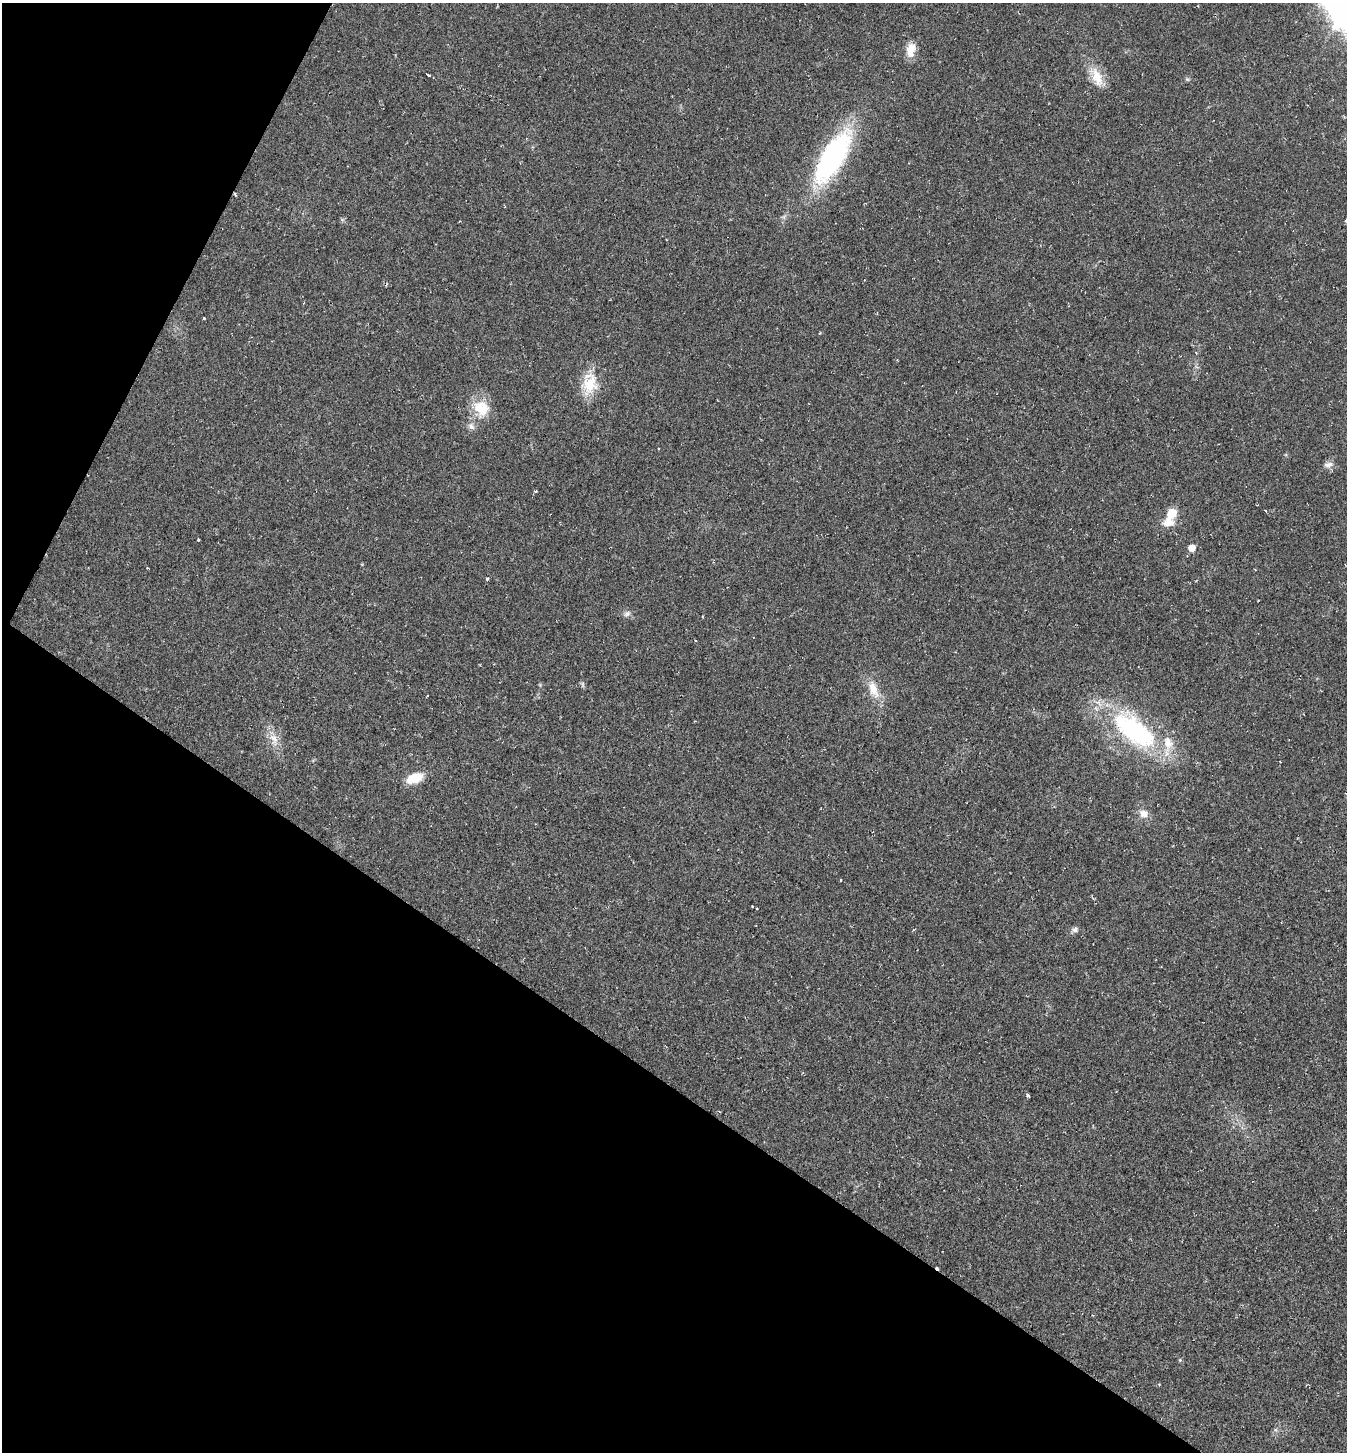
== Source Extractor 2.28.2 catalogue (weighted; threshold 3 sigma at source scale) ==
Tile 9 of 4 x 4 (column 1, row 3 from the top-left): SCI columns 285-1629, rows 1451-2900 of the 5808 x 5800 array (HDU 1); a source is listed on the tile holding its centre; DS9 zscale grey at full resolution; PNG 1349 x 1454 px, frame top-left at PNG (2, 3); no overlay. Shown black and unused: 31% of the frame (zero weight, under 2 of 3 exposures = <1% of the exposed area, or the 3 px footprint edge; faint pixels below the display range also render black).
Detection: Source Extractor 2.28.2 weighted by HDU 2 'WHT'; one run over the whole footprint, this tile lists its part. Background 0.0201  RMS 0.0059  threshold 0.0266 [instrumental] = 3 sigma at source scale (4.5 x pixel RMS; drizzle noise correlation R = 1.50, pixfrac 1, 0.05/0.05 arcsec/px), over >= 5 px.
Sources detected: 36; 1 too faint to see at this stretch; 1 cosmic-ray / hot-pixel residue — not listed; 2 inside a brighter listed object's ellipse — not listed separately; the other 32 listed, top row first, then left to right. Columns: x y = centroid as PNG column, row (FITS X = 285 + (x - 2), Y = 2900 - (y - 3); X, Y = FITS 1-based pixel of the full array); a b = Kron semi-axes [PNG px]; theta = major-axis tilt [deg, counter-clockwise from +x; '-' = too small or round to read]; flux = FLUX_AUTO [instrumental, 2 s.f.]
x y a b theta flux
1343 14 12 11 - 230
911 50 18 11 81 8.4
428 75 4 3 - 16
1097 77 31 14 -60 13
1187 79 7 5 -25 1.1
832 157 61 22 59 120
235 194 5 2 - 0.69
342 220 6 6 - 1
204 318 3 2 - 0.53
589 383 31 20 80 19
481 409 25 22 -50 17
1328 465 13 8 8 3.5
535 491 4 3 - 0.65
1265 510 3 3 - 0.66
1171 514 12 6 68 32
198 540 3 2 - 0.67
1192 548 6 5 - 7.7
1255 569 3 2 - 0.53
487 578 5 3 - 0.67
627 614 11 7 32 2.5
540 685 6 4 -47 0.74
873 689 29 13 -69 12
1134 730 71 33 -41 95
274 738 27 12 -71 9
415 778 22 12 21 12
1144 813 13 10 -22 5.5
841 880 3 3 - 0.55
752 906 3 3 - 1.1
756 908 3 3 - 2.3
1075 930 10 7 23 2.4
1028 1095 3 3 - 2.3
1180 1360 5 4 - 0.75
Overlapping masked pixels (flux is a lower limit): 1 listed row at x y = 235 194
Isophote crosses this tile's border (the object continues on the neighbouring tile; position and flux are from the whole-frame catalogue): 1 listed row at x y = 1343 14